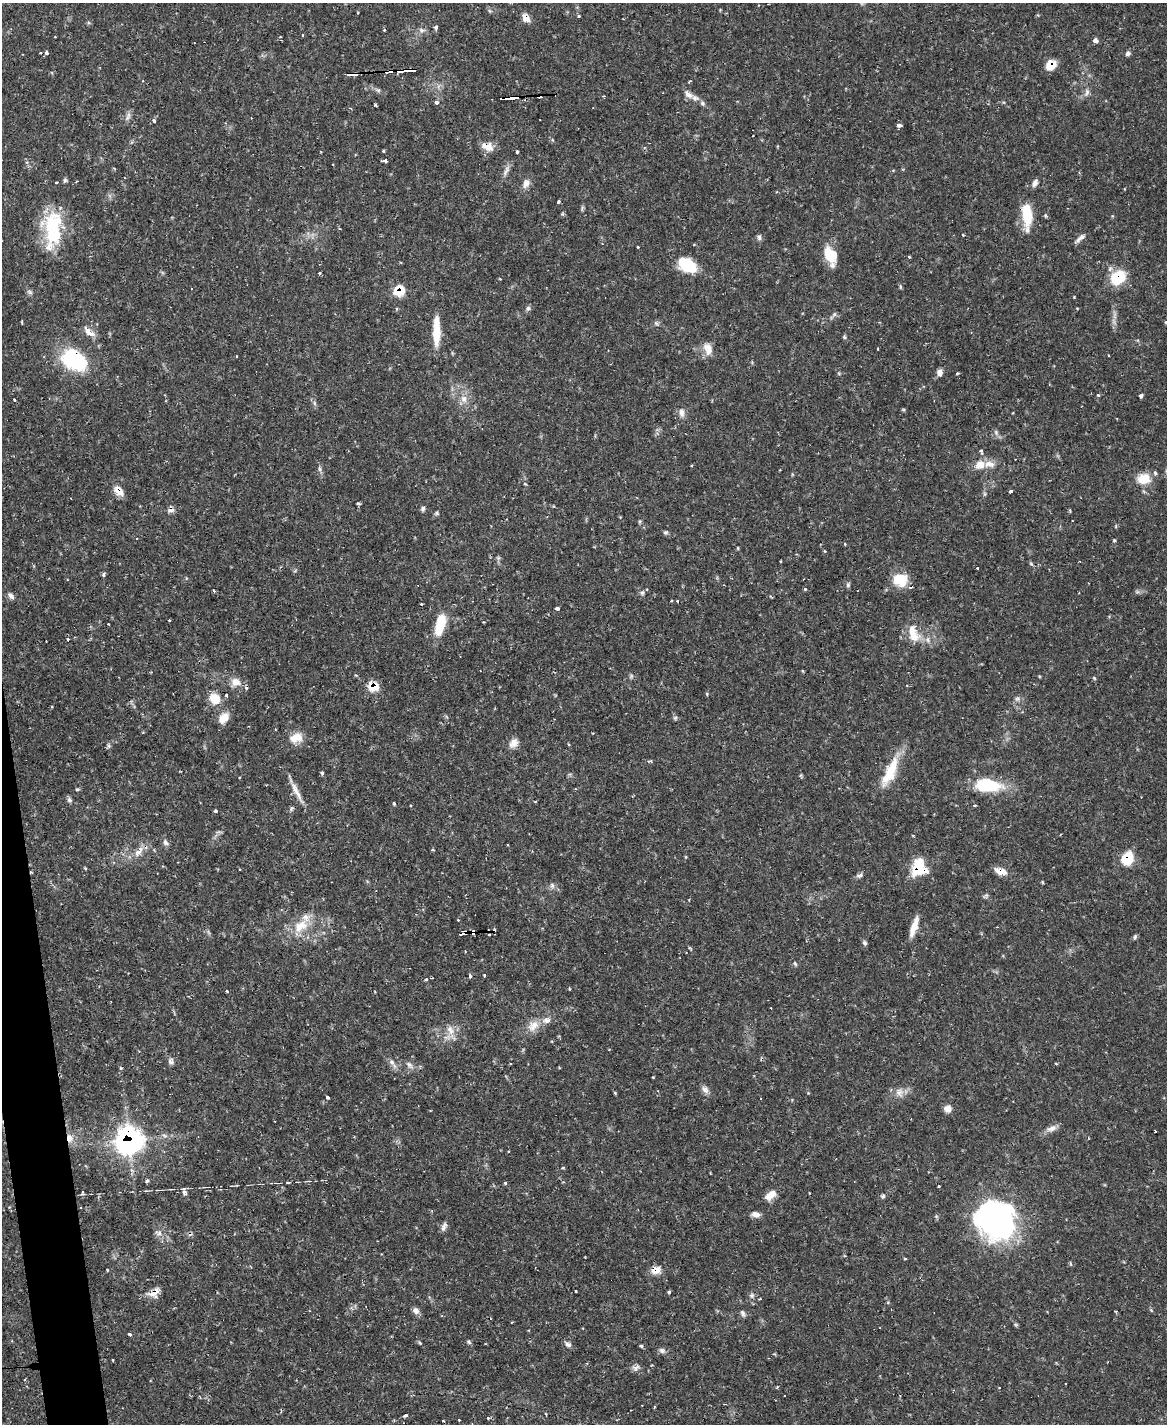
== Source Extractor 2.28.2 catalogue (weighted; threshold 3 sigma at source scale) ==
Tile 7 of 4 x 3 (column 3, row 2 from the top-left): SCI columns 2330-3494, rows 1660-3081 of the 4658 x 4633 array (HDU 1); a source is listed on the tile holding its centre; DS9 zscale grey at full resolution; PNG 1169 x 1426 px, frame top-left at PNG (2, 3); no overlay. Shown black and unused: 2% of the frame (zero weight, under 2 of 3 exposures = <1% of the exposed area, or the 3 px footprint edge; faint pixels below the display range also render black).
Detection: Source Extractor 2.28.2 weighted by HDU 2 'WHT'; one run over the whole footprint, this tile lists its part. Background 0.119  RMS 0.0032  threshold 0.0145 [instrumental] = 3 sigma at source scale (4.5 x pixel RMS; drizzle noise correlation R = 1.50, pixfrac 1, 0.05/0.05 arcsec/px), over >= 5 px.
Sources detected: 228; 2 inside a brighter object's white glare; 18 cosmic-ray / hot-pixel residue — not listed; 10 inside a brighter listed object's ellipse — not listed separately; the other 198 listed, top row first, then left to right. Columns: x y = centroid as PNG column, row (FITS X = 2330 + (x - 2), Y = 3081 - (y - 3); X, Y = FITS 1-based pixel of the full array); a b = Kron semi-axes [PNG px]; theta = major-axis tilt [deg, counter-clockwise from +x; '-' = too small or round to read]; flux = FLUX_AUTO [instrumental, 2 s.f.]
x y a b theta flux
579 16 3 3 - 0.55
526 18 10 7 -48 2.6
436 27 4 3 - 1.1
384 30 3 3 - 0.37
421 30 7 5 -21 0.92
303 35 3 2 - 0.33
280 37 3 2 - 0.28
1096 41 6 4 -15 1.3
40 53 3 3 - 0.38
46 53 3 3 - 1.2
1128 54 6 5 - 0.89
1051 65 10 8 35 5.5
406 70 19 4 4 7.1
353 74 11 4 5 4
1087 93 12 5 61 1.1
688 94 15 7 -35 2.3
540 96 4 3 - 15
511 98 16 4 5 90
437 102 4 3 - 2.6
702 103 7 6 - 0.74
375 104 5 3 - 0.36
127 117 9 5 61 0.99
154 121 4 3 - 0.91
898 126 4 3 - 8.6
485 146 14 11 -12 3
384 151 3 3 - 0.5
517 152 3 3 - 0.61
385 161 4 4 - 0.94
506 170 16 6 67 1.5
893 171 4 3 - 0.36
77 181 3 2 - 0.36
56 182 3 3 - 1.2
526 183 11 8 67 2.2
1035 183 10 6 63 1.2
558 202 4 3 - 0.66
562 214 6 4 18 0.38
1027 214 25 11 -85 9.4
53 228 46 21 89 20
759 237 8 5 -80 0.76
1080 238 14 5 38 1.4
638 247 3 3 - 0.38
831 254 20 13 -58 7.4
909 257 4 3 - 0.35
688 265 20 16 -23 8.8
320 273 3 2 - 0.47
1118 277 14 10 43 14
900 287 7 3 -82 0.43
399 291 8 7 - 9.6
30 292 8 5 -27 0.72
1074 297 3 3 - 0.29
528 308 8 6 74 0.72
834 315 7 4 20 0.64
1166 322 5 3 - 0.31
436 331 32 7 90 8.2
89 332 17 7 -39 2.7
844 337 5 4 - 0.47
708 349 17 11 -68 3.1
877 349 3 2 - 0.28
1108 355 3 2 - 0.22
237 356 3 2 - 0.24
75 360 27 19 -32 27
940 372 8 7 - 1.4
839 373 5 3 - 0.34
957 373 3 3 - 0.66
1098 395 4 4 - 0.4
1140 396 4 3 - 1
464 399 11 8 -74 2.2
14 400 3 3 - 1.2
314 403 7 4 -71 0.6
681 413 12 7 -78 1.6
996 432 7 4 -72 0.63
981 451 6 4 -61 0.47
980 465 14 11 21 3.7
320 469 7 4 -88 0.66
1144 479 13 10 11 6.3
525 484 4 4 - 0.42
118 491 13 8 -48 3.5
1011 491 3 3 - 0.82
358 503 5 4 - 0.47
423 509 7 5 85 0.7
171 510 8 7 - 1.4
437 513 6 4 -24 0.5
665 532 7 5 1 0.56
1114 540 5 3 - 0.33
845 544 3 3 - 0.36
738 548 5 3 - 0.27
825 551 5 3 - 0.3
977 568 2 2 - 0.34
104 575 5 4 - 0.72
900 580 18 15 -9 7.1
848 585 6 6 - 0.61
805 589 4 4 - 0.41
642 593 6 5 - 0.6
11 596 9 6 -49 1.2
671 601 2 2 - 0.34
678 601 3 3 - 0.74
421 604 3 2 - 0.41
557 608 4 3 - 3
108 624 3 2 - 0.52
440 624 20 8 76 12
912 630 20 16 -67 5.1
68 639 3 3 - 1.3
1094 678 5 3 - 0.32
235 682 13 11 6 2.9
373 687 7 7 - 8.1
707 694 5 3 - 0.29
215 699 14 12 -42 4.7
1017 699 7 5 -41 0.78
51 707 3 2 - 0.31
224 718 15 9 50 3.5
675 718 6 5 - 0.56
296 738 19 13 14 4.1
514 743 13 10 41 2.3
109 746 6 4 -71 0.53
890 772 40 12 64 10
322 773 5 4 - 0.49
987 785 28 13 -5 16
77 789 4 4 - 0.51
296 791 31 6 -63 3.2
69 800 7 6 - 0.7
394 803 4 3 - 0.44
975 805 4 3 - 0.36
216 811 4 4 - 0.44
166 843 9 6 -51 0.99
139 852 20 7 48 3
1127 859 12 9 50 10
85 868 3 3 - 0.7
917 870 18 14 0 9.9
1001 871 14 7 -16 3.4
860 875 9 5 27 0.96
552 886 8 6 -74 0.89
458 920 3 3 - 0.2
300 926 22 14 34 7.1
914 927 21 6 71 4.4
473 933 4 3 - 10
462 934 5 3 - 7.7
1135 937 6 5 - 0.57
865 943 7 6 - 0.61
795 964 6 4 -57 0.44
484 975 3 3 - 0.58
470 976 4 3 - 0.87
432 978 2 2 - 0.33
426 979 4 4 - 0.4
227 991 3 3 - 0.48
771 1008 2 2 - 0.19
533 1026 19 12 55 3.9
450 1030 15 9 -61 2.9
171 1061 8 8 - 1.1
392 1062 12 6 -54 1.7
1056 1064 3 3 - 0.37
409 1065 11 6 -37 1.2
121 1068 4 4 - 0.38
653 1077 3 2 - 0.27
705 1089 12 7 -51 1.5
615 1093 5 3 - 0.32
899 1093 11 10 - 2.2
328 1097 4 3 - 1.1
760 1098 2 2 - 0.24
948 1108 9 8 - 1.9
1052 1128 16 7 19 1.9
69 1138 12 7 -77 2.4
129 1141 12 11 - 140
146 1181 4 4 - 0.66
288 1182 4 3 - 0.31
505 1183 4 4 - 0.42
939 1186 3 2 - 0.36
82 1192 5 3 - 0.48
184 1192 10 5 -71 0.93
770 1195 16 8 37 3.1
883 1196 6 5 - 0.63
755 1214 10 7 -10 1.6
996 1220 39 34 -31 85
444 1227 13 5 71 1.2
159 1233 7 6 - 1.1
905 1259 3 3 - 0.34
1070 1264 6 3 -80 0.37
107 1270 4 2 - 0.27
656 1270 12 8 18 3.2
154 1292 17 10 36 2.9
669 1292 4 4 - 0.43
752 1295 7 5 79 0.74
416 1310 9 7 -48 1.5
1151 1310 5 4 - 0.39
743 1313 9 5 -70 0.81
130 1334 4 3 - 0.73
469 1342 7 4 -29 0.5
420 1343 6 3 -19 0.38
568 1344 9 6 -31 1.2
641 1346 4 3 - 0.51
662 1351 9 7 -24 1
113 1360 3 2 - 0.25
636 1367 11 6 45 1.2
999 1387 3 2 - 0.49
724 1404 3 2 - 0.27
405 1415 4 3 - 0.83
488 1418 3 3 - 0.64
443 1420 3 3 - 0.94
459 1420 3 3 - 0.43
Overlapping masked pixels (flux is a lower limit): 22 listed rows (the first 20) at x y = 526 18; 1051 65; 406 70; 353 74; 540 96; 511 98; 485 146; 1118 277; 399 291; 75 360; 118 491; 171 510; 373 687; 1127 859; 917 870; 1001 871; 473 933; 462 934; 69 1138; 129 1141
Isophote crosses this tile's border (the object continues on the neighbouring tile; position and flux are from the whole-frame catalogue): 1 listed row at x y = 1144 479